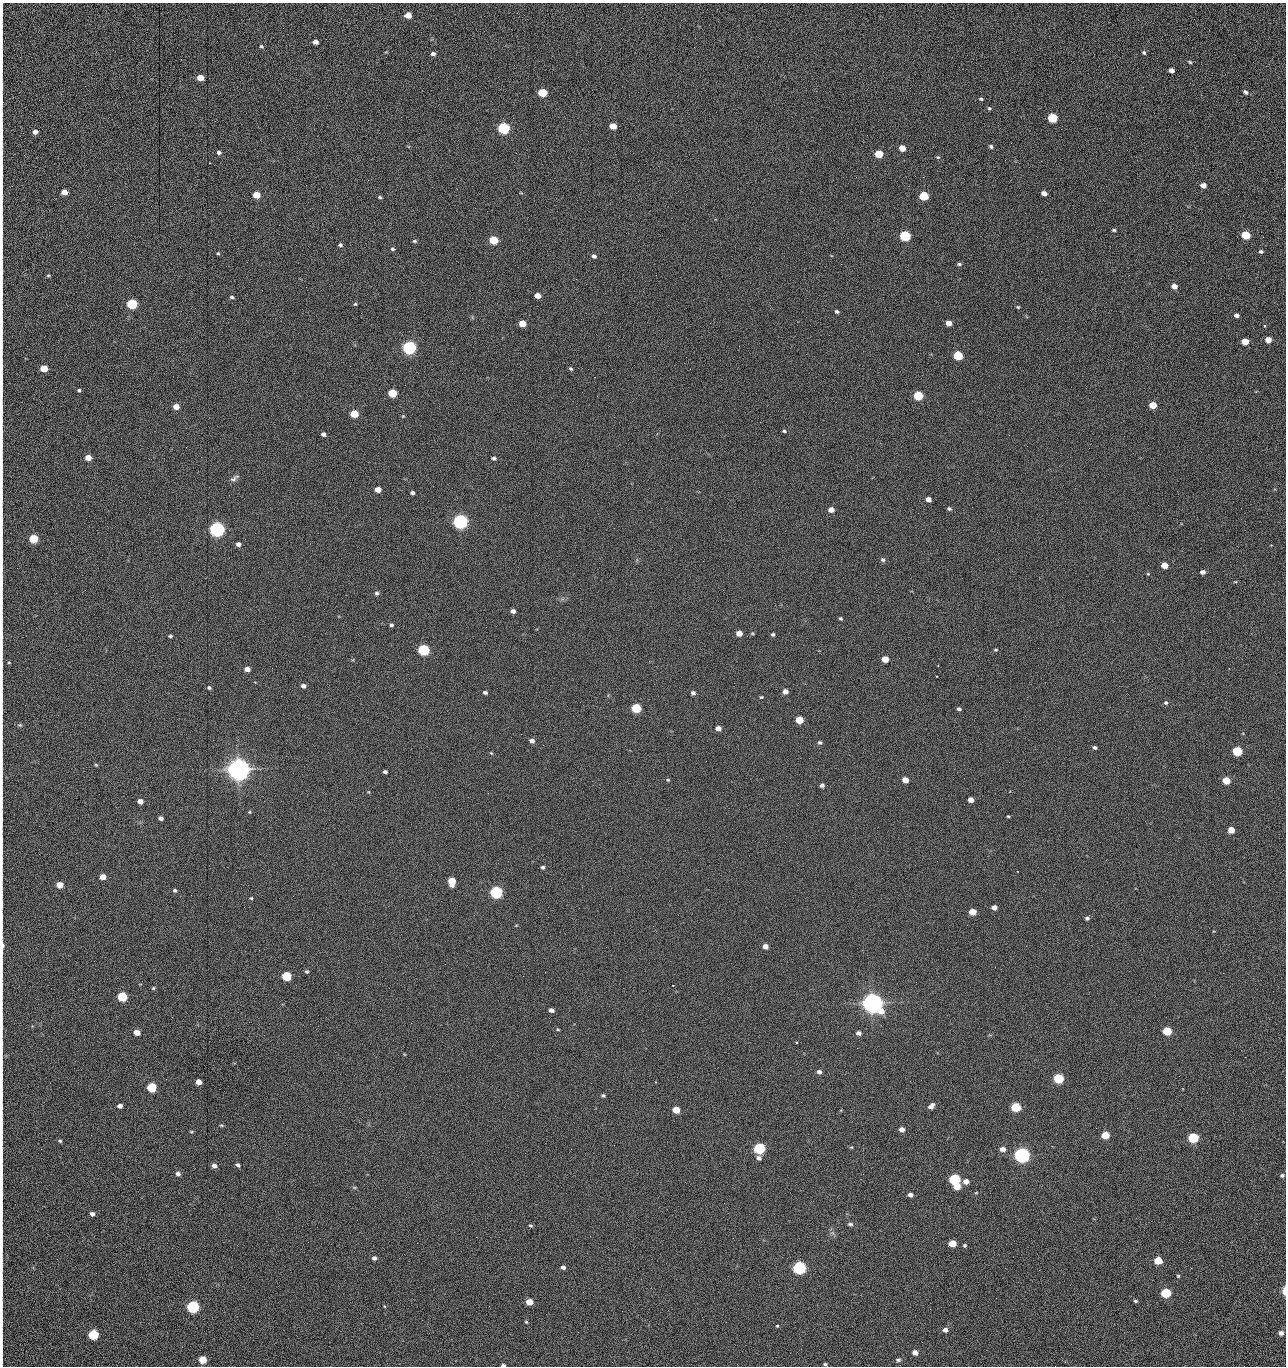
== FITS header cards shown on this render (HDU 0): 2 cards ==
NAXIS1  =                 1284 /fastest changing axis
NAXIS2  =                 1364 /next to fastest changing axis

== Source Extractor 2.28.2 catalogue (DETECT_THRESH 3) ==
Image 1284 x 1364 px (HDU 0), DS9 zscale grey, 1 PNG px = 1 image px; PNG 1288 x 1368 px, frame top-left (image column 1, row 1364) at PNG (2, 3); no overlay
Background 147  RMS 15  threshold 44.7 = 3 sigma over >= 5 px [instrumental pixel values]
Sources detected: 270; all 270 listed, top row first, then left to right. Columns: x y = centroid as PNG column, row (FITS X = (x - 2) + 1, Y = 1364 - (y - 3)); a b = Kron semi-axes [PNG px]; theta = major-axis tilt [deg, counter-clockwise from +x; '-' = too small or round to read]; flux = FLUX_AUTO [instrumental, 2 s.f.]
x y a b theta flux
2 10 19 2 90 2.4e+03
408 15 5 5 - 1.3e+04
1188 35 3 2 - 7.4e+02
315 42 5 4 - 4.9e+03
261 46 5 4 - 1.3e+03
2 49 13 2 90 2.6e+03
1144 53 5 5 - 1.6e+03
433 54 5 4 - 2.8e+03
1190 62 6 4 -20 1.4e+03
1171 70 5 4 - 4.5e+03
200 78 5 4 - 1.4e+04
2 88 9 2 90 1.8e+03
1245 92 6 4 -40 2.5e+03
543 93 6 5 - 4.2e+04
981 99 5 4 - 1.3e+03
989 108 5 4 - 1.2e+03
1052 118 6 5 - 6.2e+04
1179 122 2 2 - 7.7e+02
613 126 5 5 - 1.5e+04
504 128 6 5 - 1.6e+05
35 132 5 4 - 4.8e+03
2 138 25 2 90 4.9e+03
991 147 5 5 - 1.9e+03
902 148 5 4 - 1.2e+04
219 152 5 4 - 2.4e+03
879 154 6 5 - 2.8e+04
938 157 5 4 - 1.3e+03
1005 160 3 2 - 9.4e+02
1041 161 3 2 - 1.3e+03
209 163 2 2 - 2.7e+03
856 177 3 2 - 1.7e+03
923 177 2 2 - 2.0e+04
1203 185 5 4 - 6.3e+03
2 191 16 2 90 3.1e+03
64 192 5 4 - 1.0e+04
521 193 5 3 - 7.7e+02
1044 193 5 4 - 5.6e+03
256 195 5 5 - 2.0e+04
924 196 6 5 - 5.2e+04
380 197 5 4 - 1.5e+03
1114 230 5 4 - 1.5e+03
2 232 18 2 90 3.2e+03
1246 235 6 5 - 4.3e+04
905 236 6 5 - 1.0e+05
494 240 6 5 - 4.0e+04
414 241 5 4 - 1.5e+03
340 245 5 5 - 1.8e+03
393 249 6 5 - 1.8e+03
1261 252 5 4 - 1.9e+03
218 253 4 3 - 1.1e+03
594 256 6 5 - 2.9e+03
841 264 2 2 - 1.8e+04
959 264 6 4 -10 1.8e+03
2 271 17 2 -89 3.5e+03
48 275 6 4 1 1.2e+03
656 275 2 2 - 5.7e+02
1174 286 5 4 - 7.3e+03
306 287 2 2 - 4.6e+02
537 296 5 4 - 9.2e+03
232 297 6 4 -8 1.9e+03
132 304 6 5 - 1.0e+05
355 304 4 4 - 1.2e+03
1018 307 4 3 - 1.2e+03
837 312 4 3 - 1.9e+03
1236 315 5 4 - 3.5e+03
849 322 2 2 - 5.5e+02
2 323 12 2 90 2.2e+03
522 323 5 5 - 1.6e+04
710 323 2 2 - 2.3e+03
948 323 5 4 - 7.7e+03
1264 326 3 2 - 1.8e+03
1268 340 5 5 - 1.1e+04
1245 341 5 5 - 1.6e+04
409 348 6 5 - 3.0e+05
958 355 6 5 - 5.8e+04
350 366 2 2 - 1.6e+03
44 368 5 5 - 2.5e+04
571 369 5 4 - 1.5e+03
2 373 22 2 90 3.7e+03
79 390 4 4 - 1.4e+03
1256 392 3 3 - 1.5e+03
393 393 5 5 - 3.7e+04
918 396 6 5 - 6.0e+04
1153 405 5 5 - 1.9e+04
176 407 5 5 - 8.7e+03
354 414 5 5 - 2.9e+04
403 416 5 4 - 9.8e+02
784 431 4 4 - 1.4e+03
2 432 11 2 90 1.7e+03
323 434 4 4 - 3.5e+03
1009 435 2 2 - 2.3e+03
186 447 2 2 - 1.9e+03
88 458 5 4 - 1.2e+04
494 458 5 4 - 2.2e+03
234 478 13 6 41 3.6e+03
85 483 2 2 - 6.0e+02
378 489 5 4 - 1.0e+04
412 493 4 3 - 2.3e+03
928 499 5 4 - 5.7e+03
949 509 6 5 - 1.9e+03
831 510 5 4 - 8.5e+03
2 521 16 2 90 2.3e+03
460 521 6 5 - 5.1e+05
217 529 6 5 - 5.4e+05
34 539 5 5 - 4.1e+04
238 544 5 4 - 3.9e+03
2 560 13 2 90 2.4e+03
883 560 6 5 - 2.4e+03
1164 565 5 4 - 1.3e+04
1203 572 5 4 - 3.9e+03
1148 574 5 4 - 1.0e+03
1235 582 5 3 - 8.4e+02
377 593 5 5 - 2.2e+03
513 611 4 4 - 4.2e+03
2 618 10 2 90 1.7e+03
840 618 4 3 - 1.5e+03
391 625 5 4 - 2.0e+03
739 633 5 4 - 1.0e+04
773 634 4 4 - 1.7e+03
2 635 13 2 90 2.2e+03
170 636 4 3 - 1.6e+03
423 650 6 5 - 1.6e+05
996 650 5 4 - 1.2e+03
885 659 5 5 - 1.4e+04
9 662 4 3 - 7.3e+02
247 669 5 4 - 7.4e+03
303 686 5 4 - 4.1e+03
209 688 5 4 - 1.9e+03
785 691 5 4 - 6.1e+03
485 692 5 4 - 2.4e+03
693 693 5 5 - 2.8e+03
761 697 4 3 - 1.1e+03
1166 703 6 5 - 1.8e+03
636 708 6 5 - 6.8e+04
959 709 4 3 - 2.3e+03
799 720 5 5 - 2.7e+04
20 725 6 4 6 1.4e+03
718 728 5 4 - 7.3e+03
532 741 5 5 - 4.3e+03
820 742 6 5 - 2.1e+03
543 745 2 2 - 2.2e+03
1095 747 4 4 - 1.9e+03
1237 751 5 5 - 7.7e+04
491 753 5 3 - 1.0e+03
706 761 2 2 - 1.6e+03
96 765 5 4 - 1.1e+03
238 769 8 7 - 1.7e+06
385 772 4 3 - 2.4e+03
668 780 5 4 - 1.2e+03
905 780 5 4 - 1.0e+04
1226 780 5 5 - 2.5e+04
822 785 4 4 - 3.2e+03
369 792 5 3 - 8.9e+02
971 800 5 4 - 8.0e+03
140 801 5 4 - 6.6e+03
249 812 4 4 - 9.9e+02
1008 816 4 3 - 1.1e+03
161 818 4 4 - 3.8e+03
1231 830 5 5 - 1.5e+04
2 852 8 2 90 1.0e+03
543 867 4 4 - 2.0e+03
103 877 5 4 - 1.2e+04
452 881 6 5 - 2.8e+04
60 885 5 5 - 1.6e+04
175 890 5 4 - 1.8e+03
496 892 6 5 - 2.4e+05
251 898 3 3 - 1.1e+03
2 904 18 2 90 3.2e+03
994 907 5 4 - 5.8e+03
972 912 5 4 - 1.9e+04
1087 918 5 4 - 2.1e+03
516 925 5 3 - 8.0e+02
3 946 13 3 88 4.7e+03
765 946 5 5 - 6.4e+03
307 972 5 4 - 1.7e+03
287 976 5 5 - 6.1e+04
523 976 2 2 - 1.3e+03
673 986 3 2 - 6.9e+02
153 988 5 4 - 1.3e+03
122 997 5 5 - 7.6e+04
872 1003 8 7 - 1.4e+06
551 1010 5 4 - 4.4e+03
411 1023 2 2 - 3.6e+03
2 1027 10 2 90 2.0e+03
558 1030 4 3 - 9.3e+02
1167 1031 5 5 - 4.9e+04
137 1032 5 4 - 1.1e+04
859 1033 5 4 - 3.8e+03
2 1043 9 2 90 1.7e+03
796 1043 3 2 - 1.2e+03
857 1048 2 2 - 8.9e+02
1245 1057 2 2 - 1.3e+03
819 1072 5 4 - 3.3e+03
1179 1076 2 2 - 1.7e+03
2 1077 15 2 90 2.3e+03
1058 1078 5 5 - 8.9e+04
198 1082 5 4 - 1.0e+04
152 1087 5 5 - 6.5e+04
603 1095 5 4 - 1.9e+03
2 1106 9 2 90 1.6e+03
120 1106 4 4 - 5.4e+03
931 1106 6 4 48 4.8e+03
1016 1107 5 5 - 7.3e+04
676 1110 5 5 - 2.1e+04
729 1112 2 2 - 6.7e+02
2 1125 10 2 90 1.7e+03
221 1125 5 4 - 1.2e+03
902 1129 5 4 - 6.8e+03
191 1132 5 3 - 1.1e+03
91 1135 2 2 - 1.7e+03
1105 1135 5 5 - 3.2e+04
1193 1138 5 5 - 1.0e+05
60 1141 5 4 - 1.5e+03
851 1147 5 3 - 9.6e+02
759 1148 6 5 - 1.5e+05
571 1149 2 2 - 7.5e+02
1003 1149 5 4 - 7.5e+03
1022 1155 6 5 - 6.3e+05
759 1158 6 5 - 3.2e+03
238 1165 5 4 - 2.4e+03
214 1166 5 5 - 4.6e+03
2 1169 15 2 90 3.0e+03
178 1174 5 5 - 3.7e+03
1282 1175 5 4 - 2.0e+03
955 1179 6 5 - 1.5e+05
966 1181 6 5 - 6.9e+03
354 1187 6 4 -18 1.2e+03
957 1187 5 4 - 1.7e+04
976 1193 5 3 - 8.8e+02
2 1194 13 2 90 2.3e+03
910 1195 5 4 - 4.3e+03
92 1214 4 4 - 4.2e+03
2 1215 8 2 90 1.4e+03
280 1219 2 2 - 1.4e+03
850 1224 7 4 -2 2.0e+03
530 1225 5 4 - 1.4e+03
476 1237 2 2 - 9.5e+03
308 1242 2 2 - 1.3e+03
417 1243 2 2 - 3.5e+03
2 1244 8 2 90 1.4e+03
952 1244 5 5 - 1.9e+04
965 1245 4 4 - 1.5e+03
374 1258 5 4 - 3.0e+03
1158 1260 5 5 - 2.7e+04
563 1267 4 4 - 3.2e+03
799 1268 6 5 - 3.1e+05
1178 1276 4 4 - 1.1e+03
2 1281 14 2 90 2.4e+03
1284 1291 8 3 89 6.3e+03
1166 1293 5 5 - 7.9e+04
996 1298 2 2 - 1.7e+03
1135 1301 4 3 - 1.6e+03
529 1302 5 4 - 1.7e+04
384 1306 4 3 - 8.3e+02
193 1307 6 5 - 2.4e+05
622 1311 2 2 - 4.8e+02
2 1320 28 2 90 4.8e+03
526 1322 3 3 - 1.2e+03
777 1326 4 3 - 1.0e+03
945 1330 5 5 - 4.1e+03
578 1332 2 2 - 2.5e+03
1281 1333 5 4 - 5.1e+03
93 1335 5 5 - 9.2e+04
2 1353 14 2 90 2.8e+03
915 1353 5 4 - 7.0e+03
203 1360 5 5 - 3.0e+04
898 1360 7 5 -3 2.1e+03
825 1364 4 3 - 1.5e+03
503 1365 4 3 - 2.2e+03
1055 1366 2 2 - 1.4e+03
At the frame edge (FLAGS 8, measured only in part): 33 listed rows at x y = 2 10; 2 49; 2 88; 2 138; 2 191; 2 232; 2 271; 2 323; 2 373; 2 432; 2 521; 2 560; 2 618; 2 635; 9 662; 2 852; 2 904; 3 946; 2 1027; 2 1043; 2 1077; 2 1106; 2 1125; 2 1169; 2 1194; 2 1215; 2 1244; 2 1281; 1284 1291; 2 1320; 2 1353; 503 1365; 1055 1366

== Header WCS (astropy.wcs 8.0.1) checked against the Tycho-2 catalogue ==
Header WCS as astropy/WCSLIB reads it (CRVAL/CRPIX/CD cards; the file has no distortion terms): RA---TAN/DEC--TAN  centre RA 15:41:40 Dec +51:59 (235.42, +51.99 deg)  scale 1.26 arcsec/px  FOV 26.9' x 28.5'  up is +92 deg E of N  parity flipped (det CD > 0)
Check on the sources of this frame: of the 60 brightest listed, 10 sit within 2.0 arcsec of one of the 11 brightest Tycho-2 stars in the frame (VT <= 12.29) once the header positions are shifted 0.67 arcsec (0.30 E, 0.60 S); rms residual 1.05 arcsec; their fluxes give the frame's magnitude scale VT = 25.21 - 2.5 log10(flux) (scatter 0.24 mag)
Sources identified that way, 10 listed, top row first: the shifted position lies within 2.0 arcsec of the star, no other Tycho-2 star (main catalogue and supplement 1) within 4.0 arcsec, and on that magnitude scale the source's flux lands within +1.5 / -3 mag of the star's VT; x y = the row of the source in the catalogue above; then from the Tycho-2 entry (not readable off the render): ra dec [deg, ICRS J2000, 3 dp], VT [Tycho-2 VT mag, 2 dp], TYC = Tycho-2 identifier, HIP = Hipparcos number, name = IAU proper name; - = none
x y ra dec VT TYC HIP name
409 348 235.614 +52.064 11.61 3489-1132-1 - -
460 521 235.514 +52.049 11.19 3489-1407-1 - -
217 529 235.515 +52.133 11.12 3489-1380-1 - -
238 769 235.378 +52.130 9.31 3489-1322-1 76850 -
496 892 235.303 +52.042 11.52 3489-958-1 - -
872 1003 235.232 +51.912 9.59 3489-824-1 - -
1022 1155 235.143 +51.862 10.97 3489-1016-1 - -
955 1179 235.131 +51.886 12.29 3489-908-1 - -
799 1268 235.084 +51.941 11.45 3489-1346-1 - -
193 1307 235.075 +52.152 11.74 3489-912-1 - -